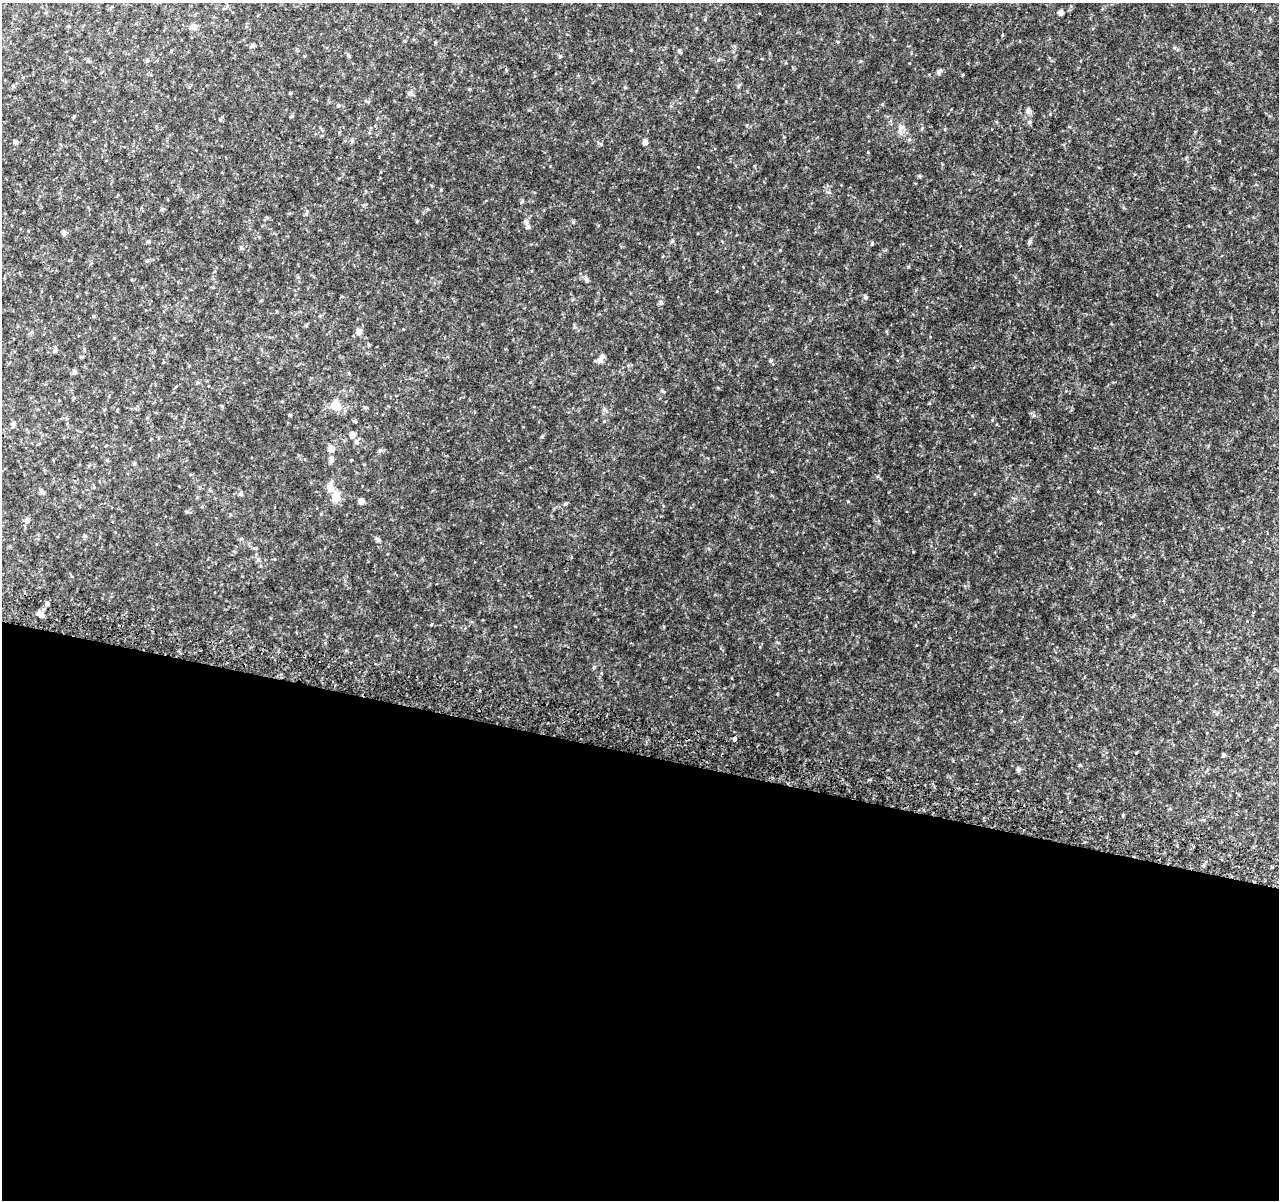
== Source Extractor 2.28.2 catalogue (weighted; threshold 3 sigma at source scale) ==
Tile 14 of 4 x 4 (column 2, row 4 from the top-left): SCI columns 1321-2597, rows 267-1464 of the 5195 x 5393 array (HDU 1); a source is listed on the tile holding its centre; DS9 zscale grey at full resolution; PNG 1281 x 1202 px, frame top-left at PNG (2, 3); no overlay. Shown black and unused: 37% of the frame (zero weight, under 2 of 3 exposures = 3% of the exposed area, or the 3 px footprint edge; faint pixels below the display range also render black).
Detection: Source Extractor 2.28.2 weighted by HDU 2 'WHT'; one run over the whole footprint, this tile lists its part. Background 0.0588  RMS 0.0091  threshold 0.0411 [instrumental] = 3 sigma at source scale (4.5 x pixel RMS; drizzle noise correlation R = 1.50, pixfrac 1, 0.0396/0.0396 arcsec/px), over >= 5 px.
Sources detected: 77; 4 inside a brighter listed object's ellipse — not listed separately; the other 73 listed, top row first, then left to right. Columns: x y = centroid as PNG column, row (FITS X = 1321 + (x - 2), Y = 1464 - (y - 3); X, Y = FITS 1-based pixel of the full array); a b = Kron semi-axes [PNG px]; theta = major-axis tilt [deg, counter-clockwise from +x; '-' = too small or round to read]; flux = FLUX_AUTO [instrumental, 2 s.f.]
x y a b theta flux
1060 12 5 4 - 3.4
68 26 4 4 - 0.75
194 27 9 7 3 3.7
252 46 6 5 - 1.7
679 51 6 4 -90 1.1
348 56 5 4 - 1.1
560 56 5 4 - 0.89
88 61 5 5 - 1
939 71 9 4 59 1.9
738 86 6 3 70 1.1
470 89 5 3 - 0.8
290 93 4 4 - 0.85
410 93 6 6 - 2.3
338 106 5 3 - 1
1028 111 7 6 - 3.3
220 120 4 4 - 0.87
1029 122 5 4 - 1.5
922 128 5 4 - 0.98
900 131 9 7 85 3.5
352 140 6 4 -66 1.4
16 142 5 4 - 2
645 142 5 5 - 3.3
868 152 3 3 - 0.65
162 209 5 5 - 1.5
526 222 8 6 -63 2.1
573 222 5 4 - 1
64 233 5 5 - 2.3
672 241 5 4 - 1.3
1030 241 6 5 - 1.6
872 244 5 4 - 1.1
586 279 7 6 - 2
865 297 5 5 - 1.8
661 302 5 5 - 1.6
93 316 4 4 - 0.86
306 325 4 4 - 1.2
359 331 7 6 - 3.7
31 332 6 4 28 1.5
114 338 4 3 - 0.66
55 350 6 5 - 1.9
81 357 4 3 - 1.1
599 360 7 6 - 3.3
770 361 5 4 - 1.3
74 372 6 5 - 1.8
197 383 5 3 - 0.99
336 405 6 6 - 24
604 410 7 6 - 1.9
290 415 4 3 - 1.2
13 424 8 5 87 1.9
352 435 6 6 - 3.2
542 436 5 3 - 0.84
356 441 7 6 - 2.2
331 449 6 5 - 5.7
380 450 6 5 - 1.6
107 460 4 4 - 1.1
331 460 7 5 55 2.6
134 464 5 4 - 1.1
330 487 11 9 -84 5.2
42 492 6 5 - 2.7
241 494 6 5 - 1.5
197 497 5 3 - 0.73
336 497 9 7 80 13
361 501 5 5 - 4.6
565 504 5 4 - 1.1
27 520 6 6 - 2.4
85 536 5 4 - 1
379 540 6 5 - 1.9
258 560 7 5 -89 1.9
47 604 4 4 - 1.4
39 613 7 5 -75 3.1
735 738 4 3 - 7.8
1224 755 5 4 - 1.2
1018 769 5 5 - 1.9
1272 867 3 2 - 1.7
Unlisted compact peaks at least as high as the median listed source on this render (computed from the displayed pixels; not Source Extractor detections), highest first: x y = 1034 415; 919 176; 848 501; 882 104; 780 250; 601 144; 1174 48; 522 201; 908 267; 441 190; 662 391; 631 50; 878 476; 530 382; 718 388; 747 125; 945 129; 829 192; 1100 523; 1123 815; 604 421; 1050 114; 992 420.